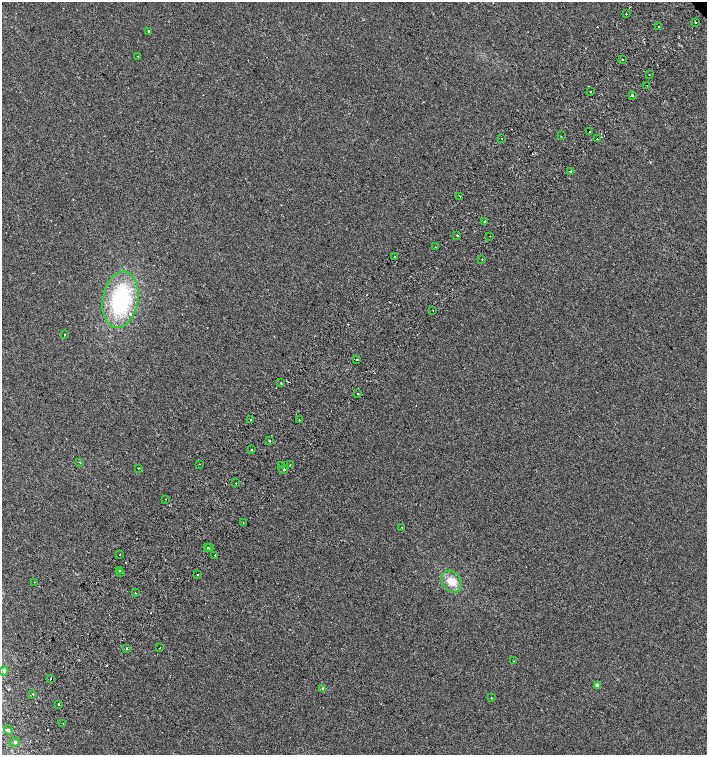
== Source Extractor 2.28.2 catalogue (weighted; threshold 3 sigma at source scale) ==
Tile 7 of 4 x 4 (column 3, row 2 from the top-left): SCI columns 3086-4494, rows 3056-4561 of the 6105 x 6114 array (HDU 1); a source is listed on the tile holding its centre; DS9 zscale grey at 2 x 2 block average (1 PNG px = mean of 2 x 2 image px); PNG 709 x 757 px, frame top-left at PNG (2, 2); each listed source drawn as its Kron ellipse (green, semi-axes under 4 px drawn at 4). Shown black and unused: <1% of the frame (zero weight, under 2 of 3 exposures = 3% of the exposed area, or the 3 px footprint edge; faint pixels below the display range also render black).
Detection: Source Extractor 2.28.2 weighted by HDU 2 'WHT'; one run over the whole footprint, this tile lists its part. Background 0.00142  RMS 0.0035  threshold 0.0155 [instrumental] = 3 sigma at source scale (4.5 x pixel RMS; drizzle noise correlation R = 1.50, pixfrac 1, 0.0396/0.0396 arcsec/px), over >= 5 px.
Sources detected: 73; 7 cosmic-ray / hot-pixel residue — neither listed nor drawn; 1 inside a brighter listed object's ellipse — not listed separately; the other 65 listed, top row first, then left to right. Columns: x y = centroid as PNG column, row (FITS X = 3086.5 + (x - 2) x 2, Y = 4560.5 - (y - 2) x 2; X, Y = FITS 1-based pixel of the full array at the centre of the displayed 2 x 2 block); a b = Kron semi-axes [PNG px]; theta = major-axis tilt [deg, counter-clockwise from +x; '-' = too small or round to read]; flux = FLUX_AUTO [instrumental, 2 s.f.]
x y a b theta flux
626 14 2 2 - 1.2
695 22 2 2 - 1
659 26 2 2 - 1.4
148 31 2 2 - 0.76
138 56 2 2 - 0.35
622 60 2 2 - 0.69
649 75 2 2 - 0.45
647 85 2 2 - 1.8
590 92 2 2 - 0.99
632 95 2 2 - 8.9
590 132 2 2 - 5.7
561 136 2 2 - 0.35
502 138 2 2 - 0.49
597 139 2 2 - 1.1
570 172 2 2 - 3
459 196 2 2 - 0.36
484 222 2 2 - 0.69
457 235 2 2 - 6
490 236 2 2 - 0.52
435 247 2 2 - 0.53
395 257 2 2 - 1.8
482 259 2 2 - 0.53
121 300 28 17 80 69
433 310 2 2 - 0.82
64 334 2 2 - 0.28
357 359 2 2 - 4
281 383 2 2 - 0.98
358 394 2 2 - 1.9
250 419 2 2 - 0.32
299 420 2 2 - 2.6
270 440 2 2 - 1.2
251 449 2 2 - 0.64
80 462 2 2 - 0.6
200 464 2 2 - 0.3
281 465 2 2 - 1.7
290 465 2 2 - 1
139 468 2 2 - 0.39
284 469 2 2 - 5.6
236 483 2 2 - 1.1
166 499 2 2 - 0.31
243 523 2 2 - 0.81
402 527 2 2 - 0.78
207 548 2 2 - 3.6
210 548 2 2 - 1.5
120 554 2 2 - 1.5
215 555 2 2 - 0.83
119 571 2 2 - 1.6
121 572 2 2 - 0.55
197 574 2 2 - 1.1
35 582 2 2 - 0.32
452 582 12 9 -52 9.7
135 593 2 2 - 2.2
160 648 2 2 - 0.27
126 649 2 2 - 2.3
514 661 2 2 - 0.38
4 671 4 4 - 1.6
51 679 2 2 - 1.6
597 685 3 2 - 6.3
323 689 4 3 - 1
33 694 2 2 - 1.6
491 698 2 2 - 0.43
59 704 2 2 - 0.83
63 723 2 2 - 1
8 730 5 3 - 1.1
15 742 5 3 - 1
Overlapping masked pixels (flux is a lower limit): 2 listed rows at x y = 459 196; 51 679
Diffuse or blended objects may show on this block-average render without a row.